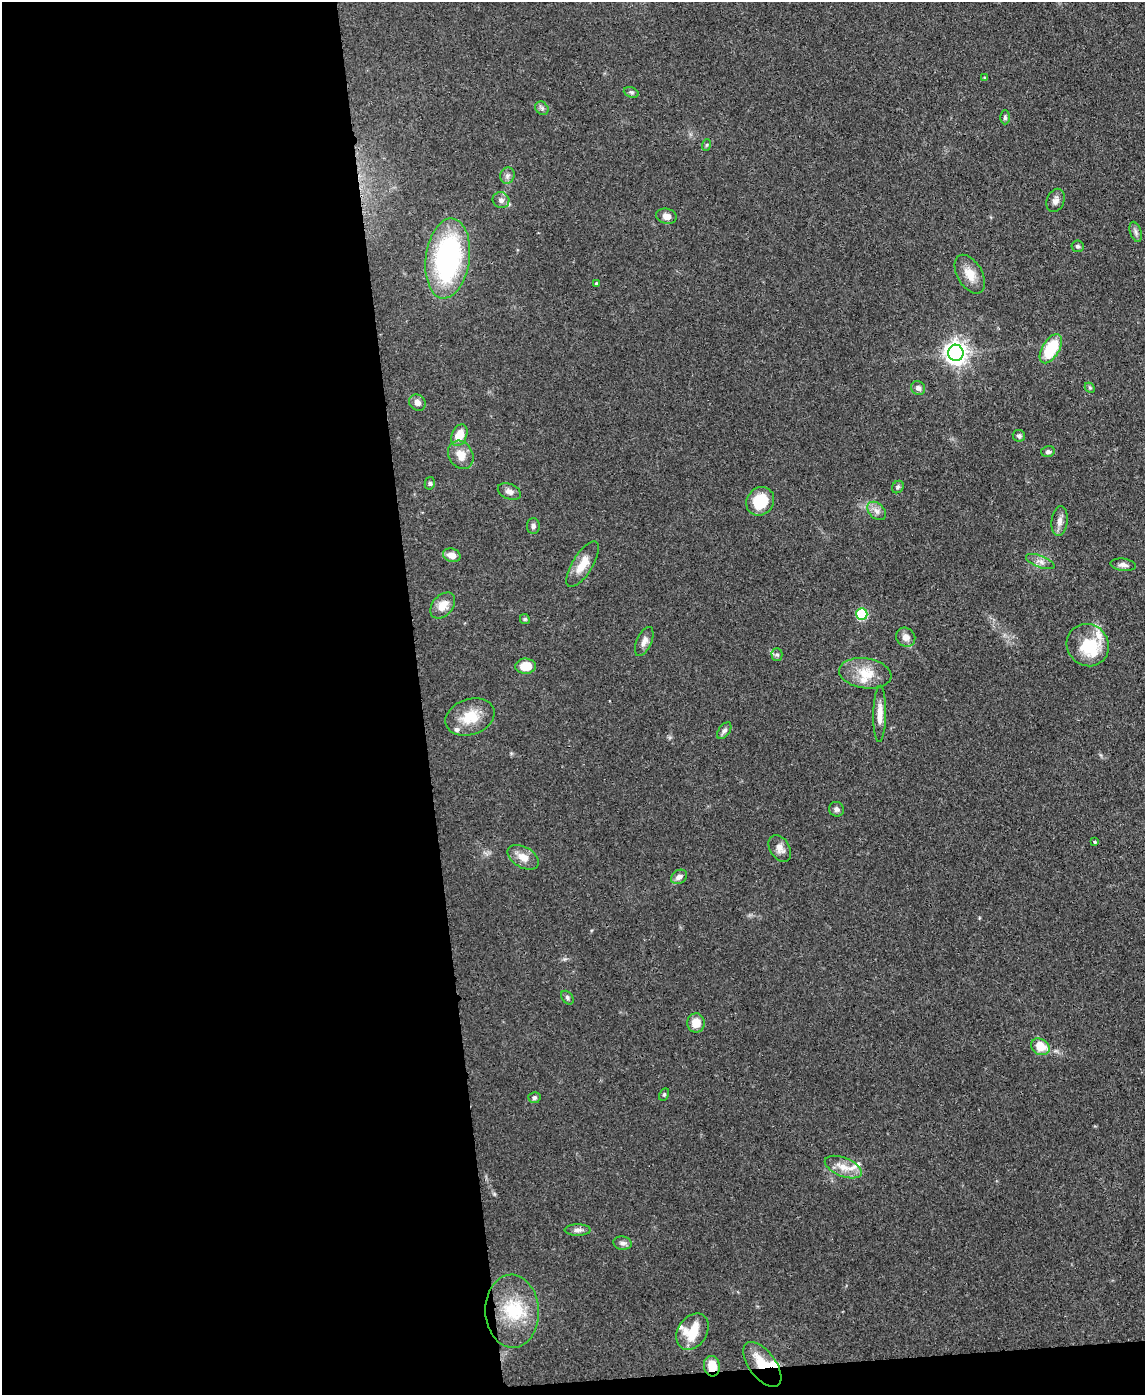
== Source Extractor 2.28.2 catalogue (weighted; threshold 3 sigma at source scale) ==
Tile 9 of 4 x 3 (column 1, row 3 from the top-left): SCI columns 73-1215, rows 200-1592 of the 4715 x 4692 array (HDU 1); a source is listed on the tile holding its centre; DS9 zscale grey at full resolution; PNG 1147 x 1397 px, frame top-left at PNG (2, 2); each listed source drawn as its Kron ellipse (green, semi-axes under 4 px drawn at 4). Shown black and unused: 38% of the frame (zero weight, under 3 of 4 exposures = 9% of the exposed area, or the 3 px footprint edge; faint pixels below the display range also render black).
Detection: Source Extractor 2.28.2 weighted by HDU 2 'WHT'; one run over the whole footprint, this tile lists its part. Background 0.081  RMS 0.0043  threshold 0.0196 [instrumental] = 3 sigma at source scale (4.5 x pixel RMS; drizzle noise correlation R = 1.50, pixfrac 1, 0.05/0.05 arcsec/px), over >= 5 px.
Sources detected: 71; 8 inside a brighter listed object's ellipse — not listed separately; the other 63 listed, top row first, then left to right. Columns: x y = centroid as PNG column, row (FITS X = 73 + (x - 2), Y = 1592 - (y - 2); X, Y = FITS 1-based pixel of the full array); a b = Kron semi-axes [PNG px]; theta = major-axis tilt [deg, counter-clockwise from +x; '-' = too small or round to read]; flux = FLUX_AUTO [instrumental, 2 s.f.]
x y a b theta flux
985 78 4 3 - 0.66
631 92 8 5 -18 0.85
542 108 7 6 - 1.2
1005 117 7 4 90 0.84
706 145 6 4 70 0.57
507 175 8 7 - 1.6
501 200 8 8 - 1.7
1055 200 12 8 66 2.2
666 216 10 7 -13 3.1
1136 232 10 5 -72 1.4
1078 246 6 6 - 0.89
448 258 40 22 82 81
970 274 21 12 -60 6.3
596 283 4 3 - 0.44
1051 349 16 8 59 19
956 353 8 7 - 320
918 388 7 6 - 1.8
1090 388 6 4 -44 0.64
417 403 9 7 -46 2.4
459 435 11 7 67 7.3
1019 436 6 6 - 1.1
1048 452 7 5 13 1
461 455 15 12 -60 5.7
430 483 6 5 - 0.84
898 487 6 5 - 0.95
509 492 12 7 -23 2.2
760 501 15 13 51 15
877 511 11 7 -44 2.2
1059 521 15 8 82 2.7
533 526 8 6 90 1.2
452 555 9 6 -16 3.8
1040 562 15 5 -21 2.4
582 564 26 10 58 7.2
1123 565 13 6 -7 1.9
443 605 15 10 48 5.5
862 614 6 5 - 28
525 619 5 4 - 0.58
906 637 10 9 - 3
644 642 15 7 66 2.7
1088 645 22 20 -44 17
777 654 6 5 - 0.95
525 666 10 7 2 7.9
865 673 26 15 -8 9.9
880 714 28 6 89 4.7
470 717 25 18 19 12
724 731 9 5 56 1.4
836 809 7 7 - 1.3
1095 842 3 3 - 0.64
780 848 14 10 -58 3.2
523 857 17 10 -30 4.9
679 877 8 6 32 2.1
567 998 7 5 -53 1
696 1023 9 9 - 5.9
1040 1047 10 8 -31 8.7
664 1095 7 4 63 0.71
534 1098 6 5 - 1.1
843 1167 20 9 -21 6
578 1230 13 6 0 1.7
622 1243 9 6 -9 1.6
512 1311 36 27 -88 25
692 1332 19 14 56 12
762 1365 26 13 -53 12
712 1366 10 8 -84 7.6
Overlapping masked pixels (flux is a lower limit): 2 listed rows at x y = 762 1365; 712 1366